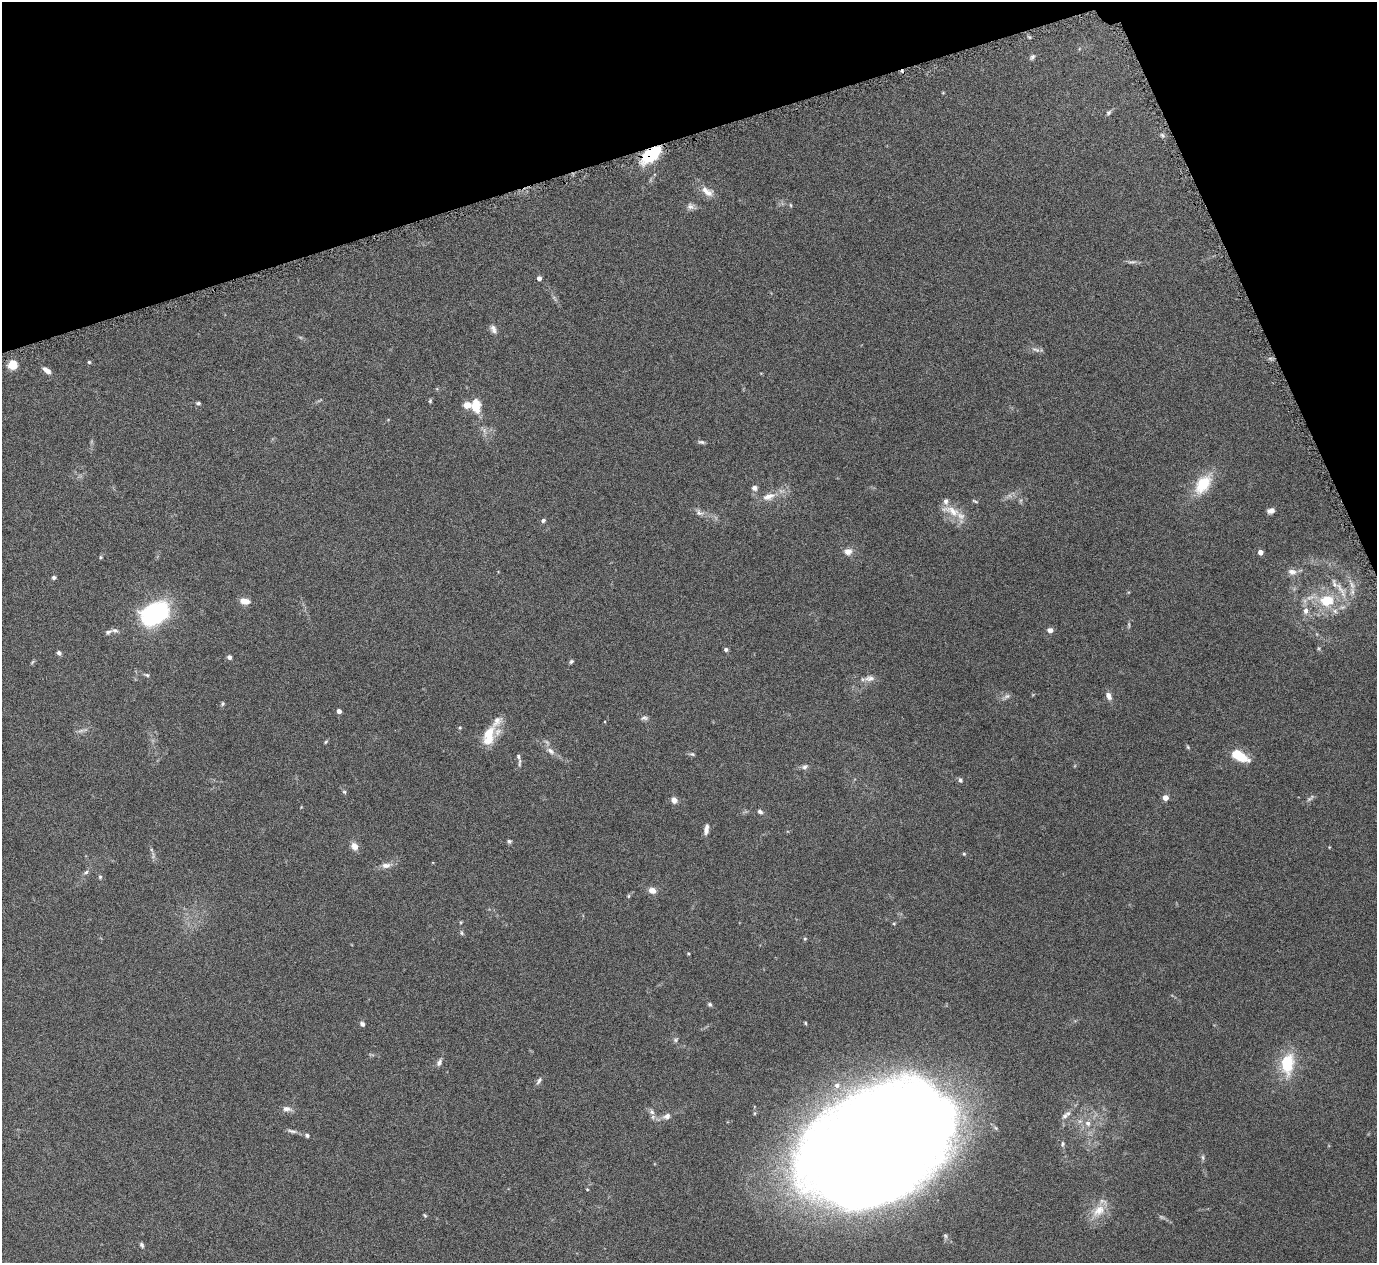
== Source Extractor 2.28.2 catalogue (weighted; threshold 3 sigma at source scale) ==
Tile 3 of 4 x 4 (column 3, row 1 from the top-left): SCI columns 2753-4127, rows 3946-5206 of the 5508 x 5497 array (HDU 1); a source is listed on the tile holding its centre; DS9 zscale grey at full resolution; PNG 1379 x 1265 px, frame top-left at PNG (2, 2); no overlay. Shown black and unused: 16% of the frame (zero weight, under 4 of 8 exposures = <1% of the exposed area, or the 3 px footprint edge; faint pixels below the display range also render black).
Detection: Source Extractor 2.28.2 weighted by HDU 2 'WHT'; one run over the whole footprint, this tile lists its part. Background 0.174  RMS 0.0061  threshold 0.025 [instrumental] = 3 sigma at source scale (4.09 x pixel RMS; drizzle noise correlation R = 1.36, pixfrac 0.8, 0.05/0.05 arcsec/px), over >= 5 px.
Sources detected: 116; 1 too faint to see at this stretch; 1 inside a brighter object's white glare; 1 cosmic-ray / hot-pixel residue — not listed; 11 inside a brighter listed object's ellipse — not listed separately; the other 102 listed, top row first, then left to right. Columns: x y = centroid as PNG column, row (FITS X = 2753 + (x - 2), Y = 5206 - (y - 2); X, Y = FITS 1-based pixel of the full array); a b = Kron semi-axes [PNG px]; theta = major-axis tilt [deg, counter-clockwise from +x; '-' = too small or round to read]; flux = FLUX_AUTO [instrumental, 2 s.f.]
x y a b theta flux
1032 57 8 5 51 1.4
1108 113 7 5 45 1.2
1162 135 6 4 -70 1
651 155 24 12 38 26
707 192 19 10 -36 5.6
791 205 6 3 -88 0.58
690 206 11 8 -5 2.4
1132 262 14 4 3 1.6
539 278 4 4 - 2.4
493 328 9 8 - 2
1036 350 13 5 -16 1.8
89 362 4 4 - 0.65
13 365 8 7 - 10
47 370 11 6 -36 3.2
430 401 5 4 - 0.74
198 403 5 4 - 1.1
476 406 14 9 -87 12
701 442 9 4 -6 1.2
1203 484 27 15 54 19
754 488 8 7 - 2
768 496 19 10 17 6.7
975 501 8 3 -25 0.66
951 511 30 11 -21 9.6
1271 511 7 5 18 2.8
699 513 13 8 -23 2.7
543 520 6 5 - 1.2
848 551 10 9 - 3.7
1260 552 4 4 - 4
101 557 5 4 - 0.66
1292 572 12 8 -10 3.3
54 577 4 4 - 1.5
1352 585 12 6 -71 3
1341 590 29 7 -59 6.3
1310 597 15 7 15 4
1327 600 11 9 7 17
244 601 9 6 -13 6
1306 611 8 7 - 3.1
1335 611 8 6 -17 2.2
154 614 25 16 29 89
115 630 10 6 -6 1.7
1050 630 6 5 - 2.8
726 650 5 4 - 1.2
59 653 6 5 - 1.4
229 657 5 5 - 1.5
571 661 6 4 49 0.92
32 662 8 3 45 0.67
147 675 8 5 -18 1
869 678 16 7 6 3.4
1007 696 9 6 16 1.8
1109 696 9 6 -67 3.2
223 703 5 5 - 0.9
339 711 4 4 - 3.3
644 718 9 6 2 1.6
460 727 5 4 - 0.59
81 731 9 4 9 1.6
489 734 19 13 58 10
326 742 6 3 45 0.66
1188 747 6 5 - 0.7
551 751 13 7 -42 3.4
692 754 7 5 -2 1
1239 756 18 8 -29 16
519 763 13 4 89 1.4
805 767 8 7 - 1.8
960 780 7 5 -74 1.2
344 792 6 5 - 0.84
1165 797 4 4 - 5.7
1310 798 14 4 41 1.3
674 800 6 5 - 3.8
760 812 7 5 -26 1.4
706 829 12 5 81 3
509 841 6 6 - 1
355 846 9 7 -54 4.2
964 854 5 4 - 0.67
386 865 13 7 0 3.2
86 872 8 5 32 1.3
100 877 5 5 - 0.83
652 890 8 6 -15 4.4
628 896 5 4 - 0.65
894 923 5 3 - 0.51
462 933 7 5 -51 0.94
805 939 5 4 - 0.73
710 1004 5 4 - 1
805 1023 5 3 - 0.57
362 1024 6 5 - 1.4
675 1040 6 6 - 1
439 1062 10 6 63 1.9
1287 1063 20 13 86 25
539 1080 11 5 58 1.6
287 1109 13 7 -9 2.8
652 1112 9 6 -41 2.1
667 1116 10 8 30 2.9
1065 1116 8 6 21 1.7
1088 1123 8 7 - 2.7
292 1131 15 4 -13 1.9
307 1135 6 5 - 1.3
872 1142 118 72 33 2400
1063 1144 7 5 76 1.1
1203 1157 8 4 -82 1.1
1099 1211 22 13 41 9.6
425 1215 6 4 -32 0.63
945 1236 7 5 -46 1.1
142 1245 7 4 -59 1.2
Overlapping masked pixels (flux is a lower limit): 1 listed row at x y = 651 155
Isophote crosses this tile's border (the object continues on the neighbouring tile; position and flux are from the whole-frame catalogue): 1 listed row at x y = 872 1142